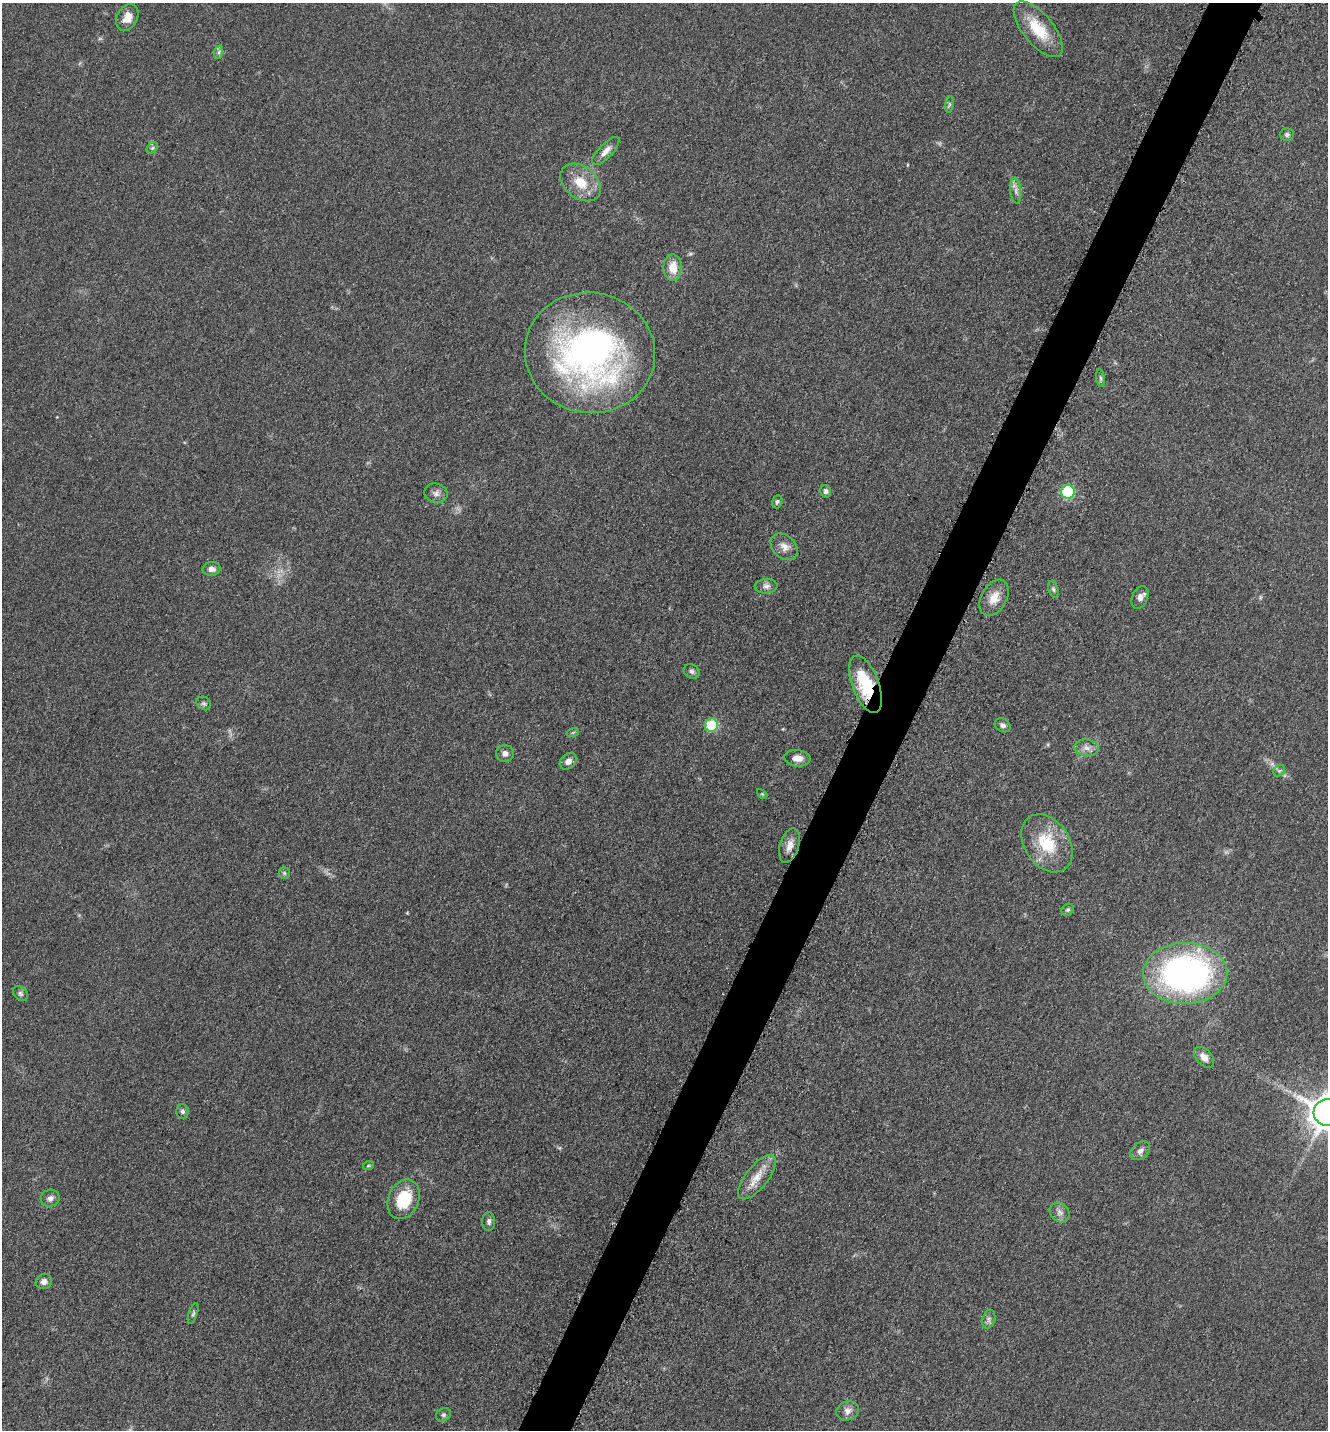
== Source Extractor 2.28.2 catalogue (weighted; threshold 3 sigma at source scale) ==
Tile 10 of 4 x 4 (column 2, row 3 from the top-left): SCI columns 1624-2949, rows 1474-2901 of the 5808 x 5777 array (HDU 1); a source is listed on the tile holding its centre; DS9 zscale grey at full resolution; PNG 1330 x 1432 px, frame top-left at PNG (2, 3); each listed source drawn as its Kron ellipse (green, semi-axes under 4 px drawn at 4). Shown black and unused: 4% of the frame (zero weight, under 3 of 5 exposures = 4% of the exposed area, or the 3 px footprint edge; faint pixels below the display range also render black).
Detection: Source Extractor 2.28.2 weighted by HDU 2 'WHT'; one run over the whole footprint, this tile lists its part. Background 0.0634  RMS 0.006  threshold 0.0271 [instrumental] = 3 sigma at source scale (4.5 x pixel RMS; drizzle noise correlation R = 1.50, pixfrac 1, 0.05/0.05 arcsec/px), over >= 5 px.
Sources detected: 55; all 55 listed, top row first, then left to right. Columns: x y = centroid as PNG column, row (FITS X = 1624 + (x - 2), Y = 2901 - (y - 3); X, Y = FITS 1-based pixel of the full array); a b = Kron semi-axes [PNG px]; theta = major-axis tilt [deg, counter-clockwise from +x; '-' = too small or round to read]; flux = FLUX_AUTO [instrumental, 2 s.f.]
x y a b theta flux
127 18 14 10 61 6.7
1038 29 34 15 -50 21
219 52 7 4 71 1.3
949 104 8 4 82 1.2
1287 135 7 6 - 1.6
152 148 6 4 44 1.1
606 151 18 7 46 4.5
581 182 23 16 -39 14
1016 191 13 5 -85 2.7
673 268 13 9 89 9.7
590 353 65 60 -9 250
1101 378 9 4 -81 1.4
826 491 6 5 - 1.6
1068 492 7 6 - 40
436 493 11 9 -14 3.1
777 502 7 5 72 1.3
784 547 15 11 -42 5
211 569 9 7 3 3.1
766 586 11 7 3 2.8
1053 589 9 5 -75 1.4
1140 597 12 7 67 3.5
994 598 19 12 61 8.3
692 671 8 7 - 1.7
865 684 30 13 -70 32
204 703 8 6 -35 1.5
711 725 7 6 - 28
1003 725 8 6 -30 2
573 732 6 4 19 0.81
1087 748 12 8 -5 3.8
505 753 9 8 - 3.1
797 758 13 8 -5 5.4
568 761 9 7 41 3.1
1279 771 6 5 - 1.2
762 794 6 4 -45 0.67
1047 843 31 22 -56 28
789 846 18 9 73 5.7
284 873 6 5 - 1
1068 910 6 5 - 1.2
1185 973 42 30 1 220
20 993 8 6 -46 1.7
1204 1057 12 7 -47 4.7
182 1111 7 6 - 1.6
1327 1113 14 13 - 880
1140 1151 11 8 40 2.9
368 1166 5 3 - 0.61
757 1177 27 11 52 10
50 1198 9 8 - 2.9
404 1199 20 15 67 22
1060 1212 11 9 -44 3.3
489 1221 9 6 88 2
44 1282 8 7 - 3
193 1313 11 4 71 1.2
989 1319 10 6 73 1.8
848 1411 11 9 18 3.8
443 1415 8 6 30 1.3
Overlapping masked pixels (flux is a lower limit): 2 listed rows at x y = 127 18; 865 684
Isophote crosses this tile's border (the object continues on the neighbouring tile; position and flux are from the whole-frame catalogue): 1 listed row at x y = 1327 1113